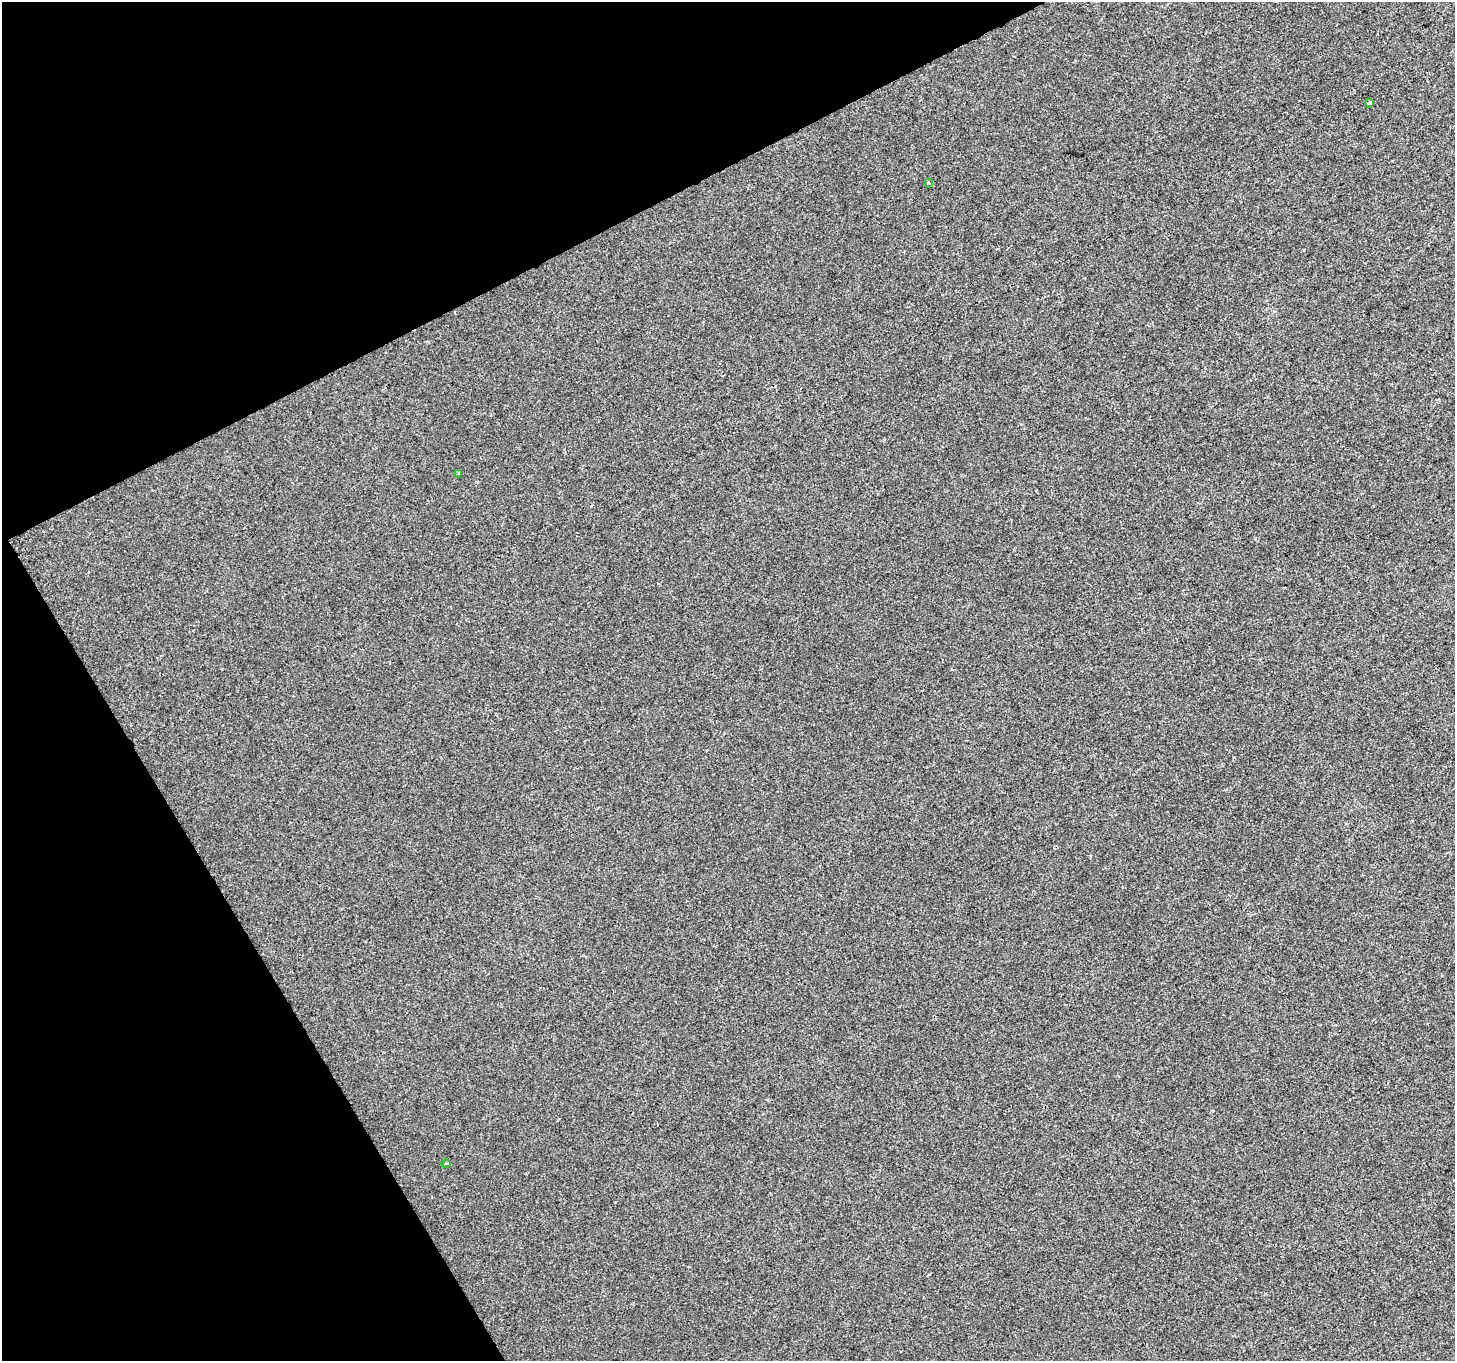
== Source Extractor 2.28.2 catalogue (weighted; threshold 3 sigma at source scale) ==
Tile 5 of 4 x 4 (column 1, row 2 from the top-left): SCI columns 1-1453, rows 2825-4183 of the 5816 x 5708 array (HDU 1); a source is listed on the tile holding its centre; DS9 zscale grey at full resolution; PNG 1457 x 1363 px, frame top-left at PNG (2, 2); each listed source drawn as its Kron ellipse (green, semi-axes under 4 px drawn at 4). Shown black and unused: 25% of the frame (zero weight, under 2 of 3 exposures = <1% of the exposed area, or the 3 px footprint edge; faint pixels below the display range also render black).
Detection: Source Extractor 2.28.2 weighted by HDU 2 'WHT'; one run over the whole footprint, this tile lists its part. Background 6.12e-05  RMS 0.0045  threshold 0.0204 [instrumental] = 3 sigma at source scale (4.5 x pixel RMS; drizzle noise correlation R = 1.50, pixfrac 1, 0.0396/0.0396 arcsec/px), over >= 5 px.
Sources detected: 5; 1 cosmic-ray / hot-pixel residue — neither listed nor drawn; the other 4 listed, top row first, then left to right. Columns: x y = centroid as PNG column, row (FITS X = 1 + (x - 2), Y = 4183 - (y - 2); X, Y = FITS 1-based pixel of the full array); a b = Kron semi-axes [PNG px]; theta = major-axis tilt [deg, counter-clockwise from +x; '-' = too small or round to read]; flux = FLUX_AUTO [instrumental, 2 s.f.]
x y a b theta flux
1369 103 3 3 - 0.99
929 183 3 3 - 1.2
459 474 4 3 - 0.68
446 1163 5 3 - 0.46